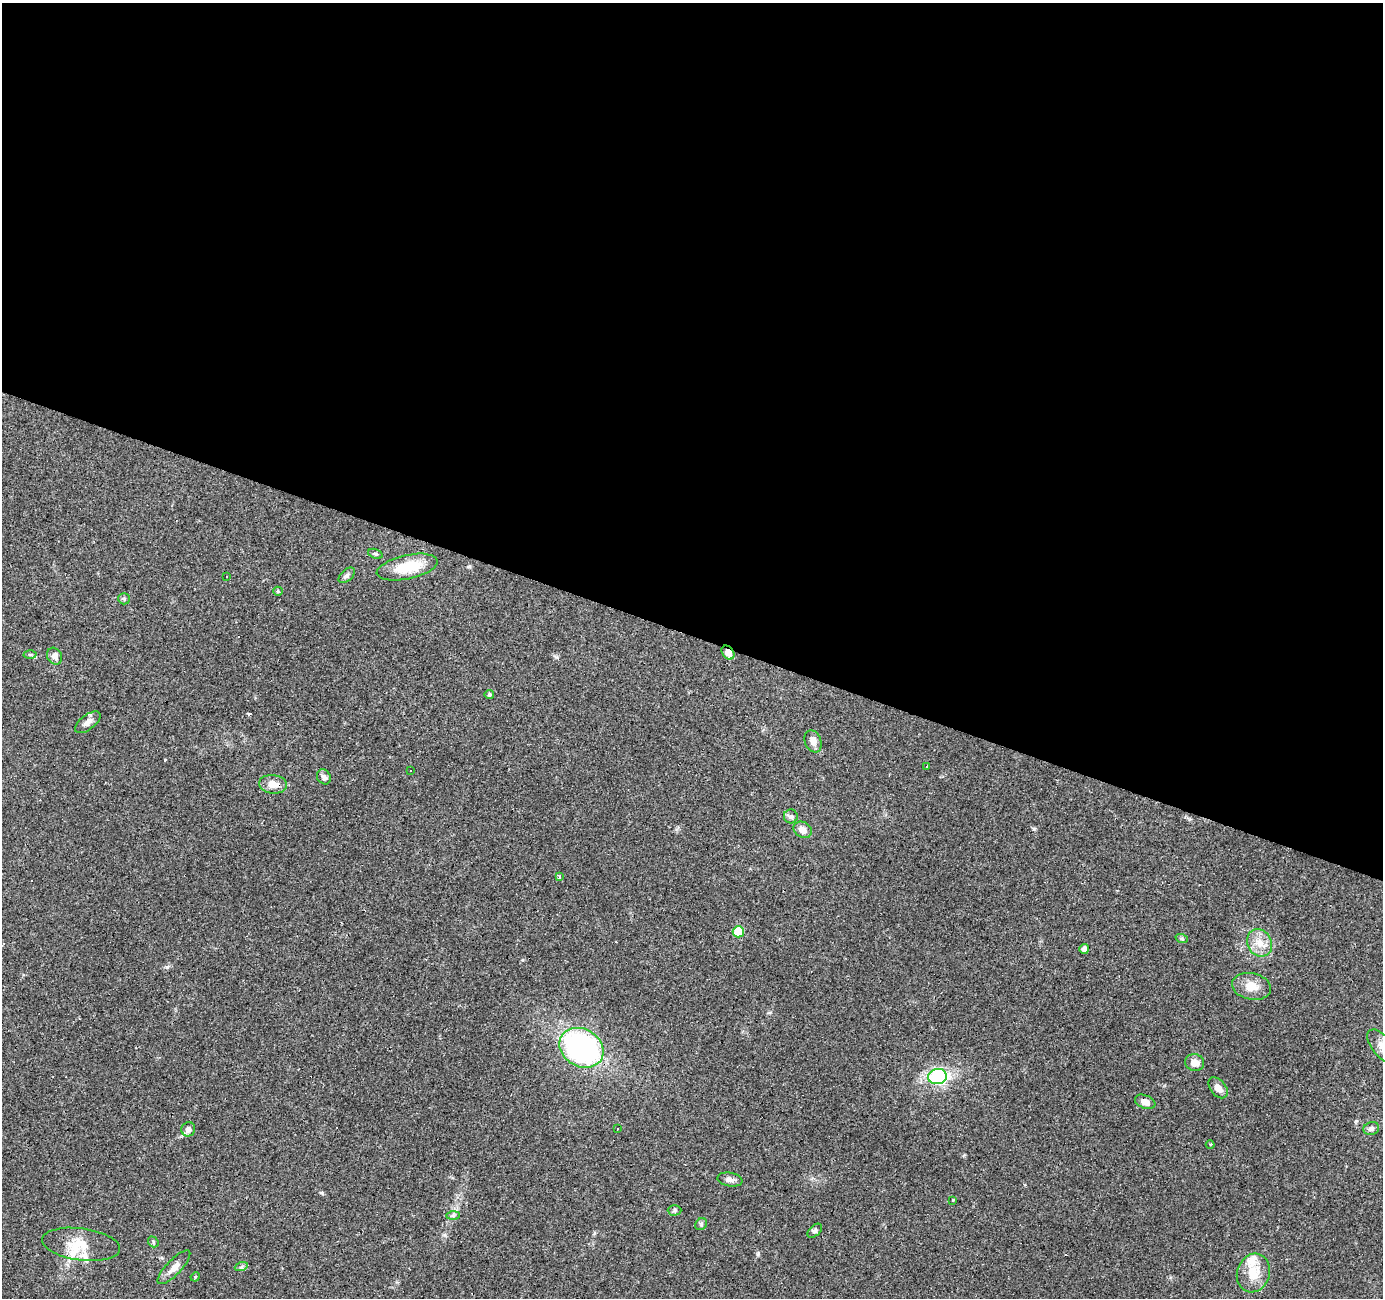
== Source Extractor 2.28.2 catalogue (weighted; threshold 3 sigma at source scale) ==
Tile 3 of 4 x 4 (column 3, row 1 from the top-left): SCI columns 2763-4143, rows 4097-5392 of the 5528 x 5664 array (HDU 1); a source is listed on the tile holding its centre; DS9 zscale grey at full resolution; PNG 1385 x 1300 px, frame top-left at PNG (2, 3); each listed source drawn as its Kron ellipse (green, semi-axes under 4 px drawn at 4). Shown black and unused: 49% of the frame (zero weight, under 3 of 4 exposures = <1% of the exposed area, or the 3 px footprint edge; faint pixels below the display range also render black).
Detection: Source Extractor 2.28.2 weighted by HDU 2 'WHT'; one run over the whole footprint, this tile lists its part. Background 0.0703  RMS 0.0053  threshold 0.0239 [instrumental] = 3 sigma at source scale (4.5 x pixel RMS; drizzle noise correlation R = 1.50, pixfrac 1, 0.0396/0.0396 arcsec/px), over >= 5 px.
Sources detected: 51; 3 cosmic-ray / hot-pixel residue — neither listed nor drawn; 2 inside a brighter listed object's ellipse — not listed separately; the other 46 listed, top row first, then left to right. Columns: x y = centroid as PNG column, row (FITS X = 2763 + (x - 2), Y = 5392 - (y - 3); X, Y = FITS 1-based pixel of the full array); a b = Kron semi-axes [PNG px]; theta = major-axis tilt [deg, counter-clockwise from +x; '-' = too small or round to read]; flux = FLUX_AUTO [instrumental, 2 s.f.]
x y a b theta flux
375 554 7 4 -19 0.92
407 567 31 12 12 19
347 575 10 5 41 1.4
227 577 3 2 - 0.32
278 591 5 4 - 0.58
124 599 6 5 - 0.8
728 653 8 5 -52 4.7
30 654 6 4 -1 0.82
55 656 9 7 -61 2.6
489 694 5 4 - 1.1
88 722 15 7 37 3.1
813 741 11 8 -67 3.1
927 766 3 2 - 0.97
410 770 3 2 - 0.68
324 777 8 6 -57 1.9
273 784 14 9 -5 6
791 816 7 7 - 1.5
803 830 9 7 -32 3.8
559 877 3 3 - 2.3
738 932 5 5 - 20
1182 939 6 4 -18 0.75
1260 943 14 12 -62 6.5
1084 949 5 5 - 2.6
1252 986 20 13 -13 7
1382 1047 20 10 -51 5.2
581 1048 23 18 -31 110
1195 1062 9 8 - 4.3
937 1077 9 7 8 47
1218 1088 12 7 -52 4.3
1145 1102 11 6 -22 3.3
188 1129 7 6 - 2.6
618 1129 3 2 - 0.79
1371 1129 8 6 17 1.8
1210 1144 4 3 - 0.52
730 1180 12 7 -10 2.2
953 1201 3 2 - 0.8
675 1210 7 5 1 0.96
453 1215 7 4 1 1.1
701 1224 6 5 - 0.88
815 1231 9 5 43 1.1
153 1242 6 4 -51 0.73
81 1244 39 16 -8 14
174 1267 22 7 46 4.1
241 1267 7 4 18 0.93
1253 1273 20 16 70 11
195 1277 5 4 - 0.55
Overlapping masked pixels (flux is a lower limit): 1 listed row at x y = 728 653
Isophote crosses this tile's border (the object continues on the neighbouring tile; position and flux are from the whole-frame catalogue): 1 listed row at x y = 1382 1047
Unlisted compact peaks at least as high as the median listed source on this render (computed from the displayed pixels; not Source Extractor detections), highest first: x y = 1034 829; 167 967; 322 1193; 758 1254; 556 657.